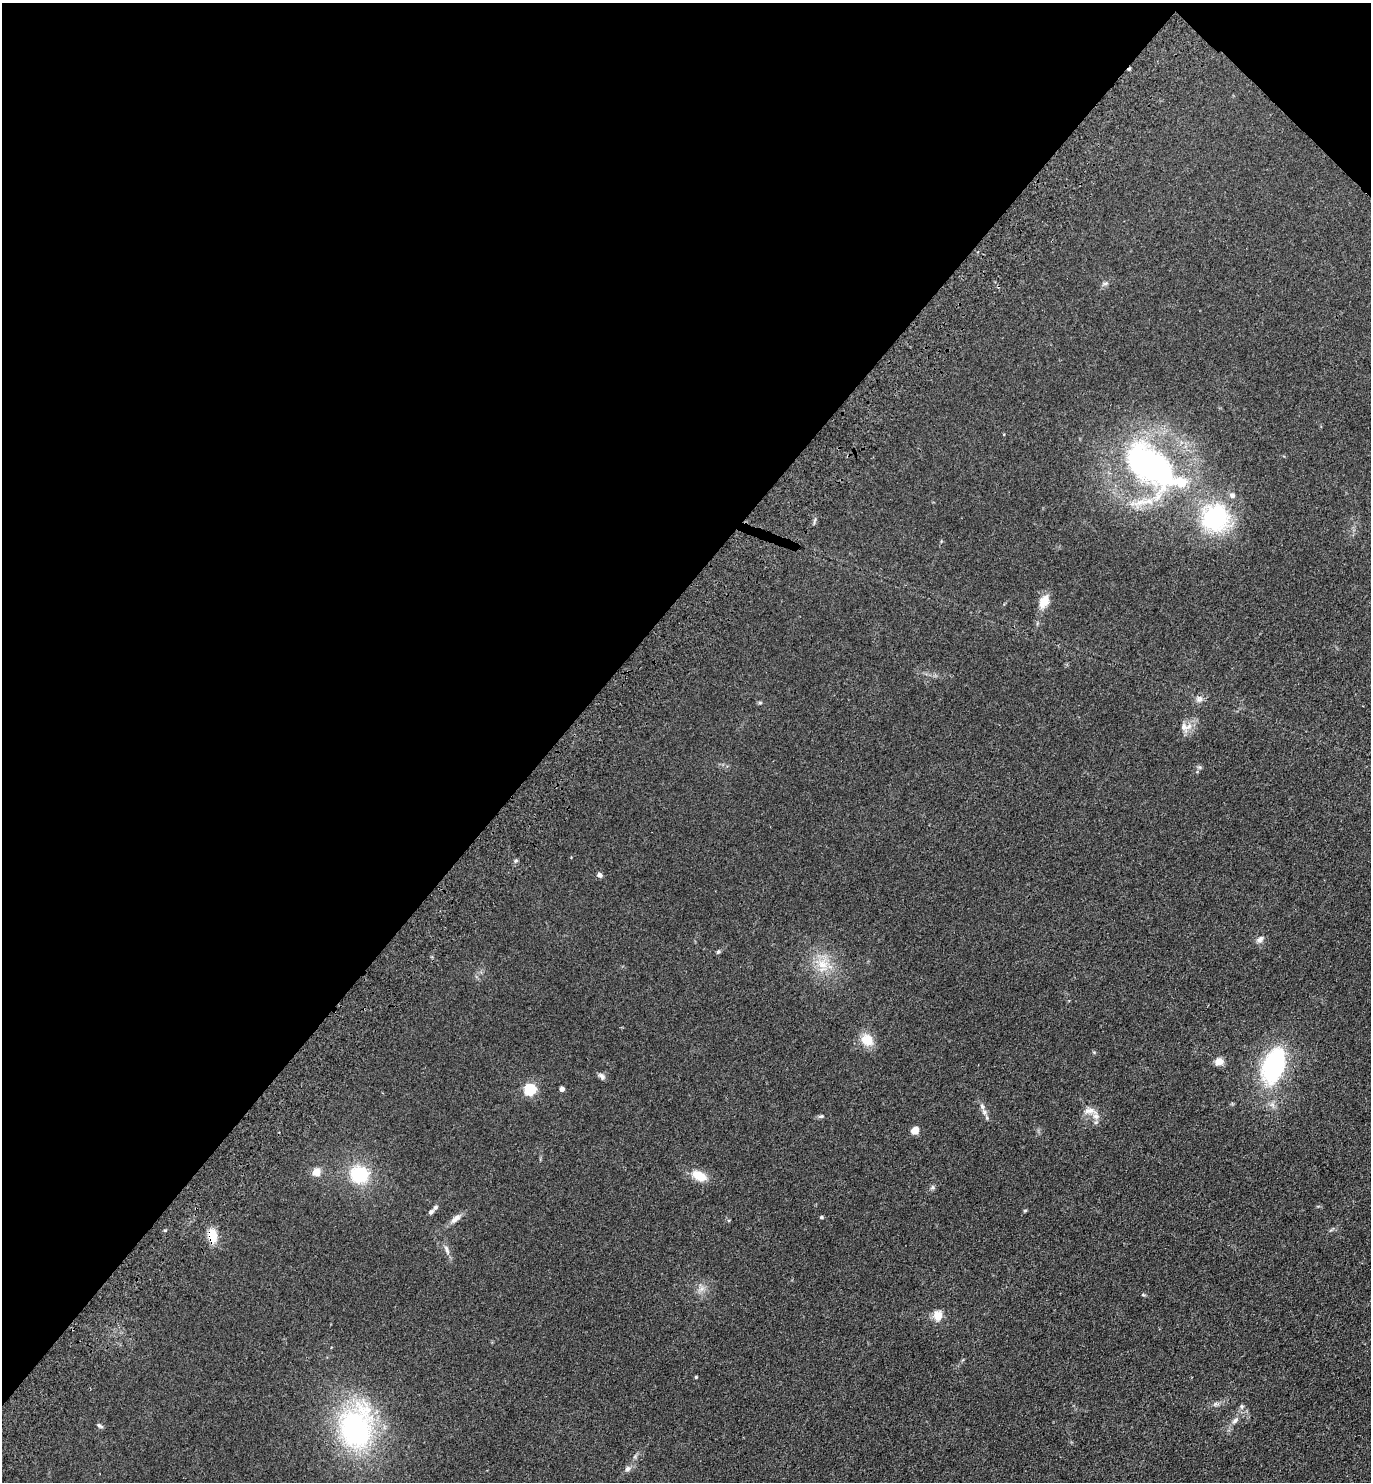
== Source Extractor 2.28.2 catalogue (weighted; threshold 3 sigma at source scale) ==
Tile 2 of 4 x 4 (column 2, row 1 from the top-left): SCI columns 1756-3124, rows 4528-6007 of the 6108 x 6096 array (HDU 1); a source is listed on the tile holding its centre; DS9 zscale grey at full resolution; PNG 1373 x 1484 px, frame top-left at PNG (2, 3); no overlay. Shown black and unused: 42% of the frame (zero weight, under 3 of 4 exposures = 6% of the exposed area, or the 3 px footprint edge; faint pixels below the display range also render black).
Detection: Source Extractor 2.28.2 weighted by HDU 2 'WHT'; one run over the whole footprint, this tile lists its part. Background 0.167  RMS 0.0091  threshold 0.0411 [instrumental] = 3 sigma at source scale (4.5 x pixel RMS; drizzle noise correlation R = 1.50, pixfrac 1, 0.05/0.05 arcsec/px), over >= 5 px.
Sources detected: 44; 1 cosmic-ray / hot-pixel residue — not listed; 2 inside a brighter listed object's ellipse — not listed separately; the other 41 listed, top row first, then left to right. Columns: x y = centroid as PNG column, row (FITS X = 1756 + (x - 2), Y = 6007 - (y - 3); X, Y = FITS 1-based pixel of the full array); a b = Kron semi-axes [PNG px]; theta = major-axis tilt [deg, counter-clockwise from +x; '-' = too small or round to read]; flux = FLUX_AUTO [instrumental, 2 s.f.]
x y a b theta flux
1105 283 7 4 2 1.7
1151 466 78 39 -34 280
1232 495 7 7 - 3.6
1215 518 28 26 64 100
1044 601 17 11 64 11
1199 699 9 9 - 4
760 703 6 4 0 1.1
1184 727 12 10 -41 6.8
1200 767 6 4 18 1.4
599 875 7 5 -47 2.6
1260 939 11 7 40 3.5
718 952 6 5 - 1.4
823 964 16 12 -3 15
867 1040 16 14 -48 14
1219 1061 9 8 - 7.6
1274 1066 34 19 70 120
602 1076 10 6 -48 2.8
529 1089 5 5 - 100
562 1089 4 4 - 4.4
982 1106 8 5 -63 2.6
1089 1111 18 8 0 7.3
821 1116 8 5 8 1.7
914 1130 7 6 - 9.5
316 1172 10 9 - 7.2
359 1175 19 17 -12 43
699 1176 16 10 -25 15
932 1187 7 5 68 1.8
1025 1210 6 4 2 0.92
431 1212 6 5 - 2.1
821 1217 5 4 - 1.2
455 1219 17 7 39 5.6
165 1230 5 3 - 0.89
212 1236 13 9 -81 18
446 1249 14 5 -66 3.6
938 1316 9 7 84 13
696 1377 3 3 - 1.1
1242 1406 7 5 -84 1.9
1235 1421 12 6 50 4.2
100 1426 8 4 -29 1.8
356 1427 62 46 82 150
628 1469 8 7 - 2.9
Overlapping masked pixels (flux is a lower limit): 1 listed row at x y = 212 1236